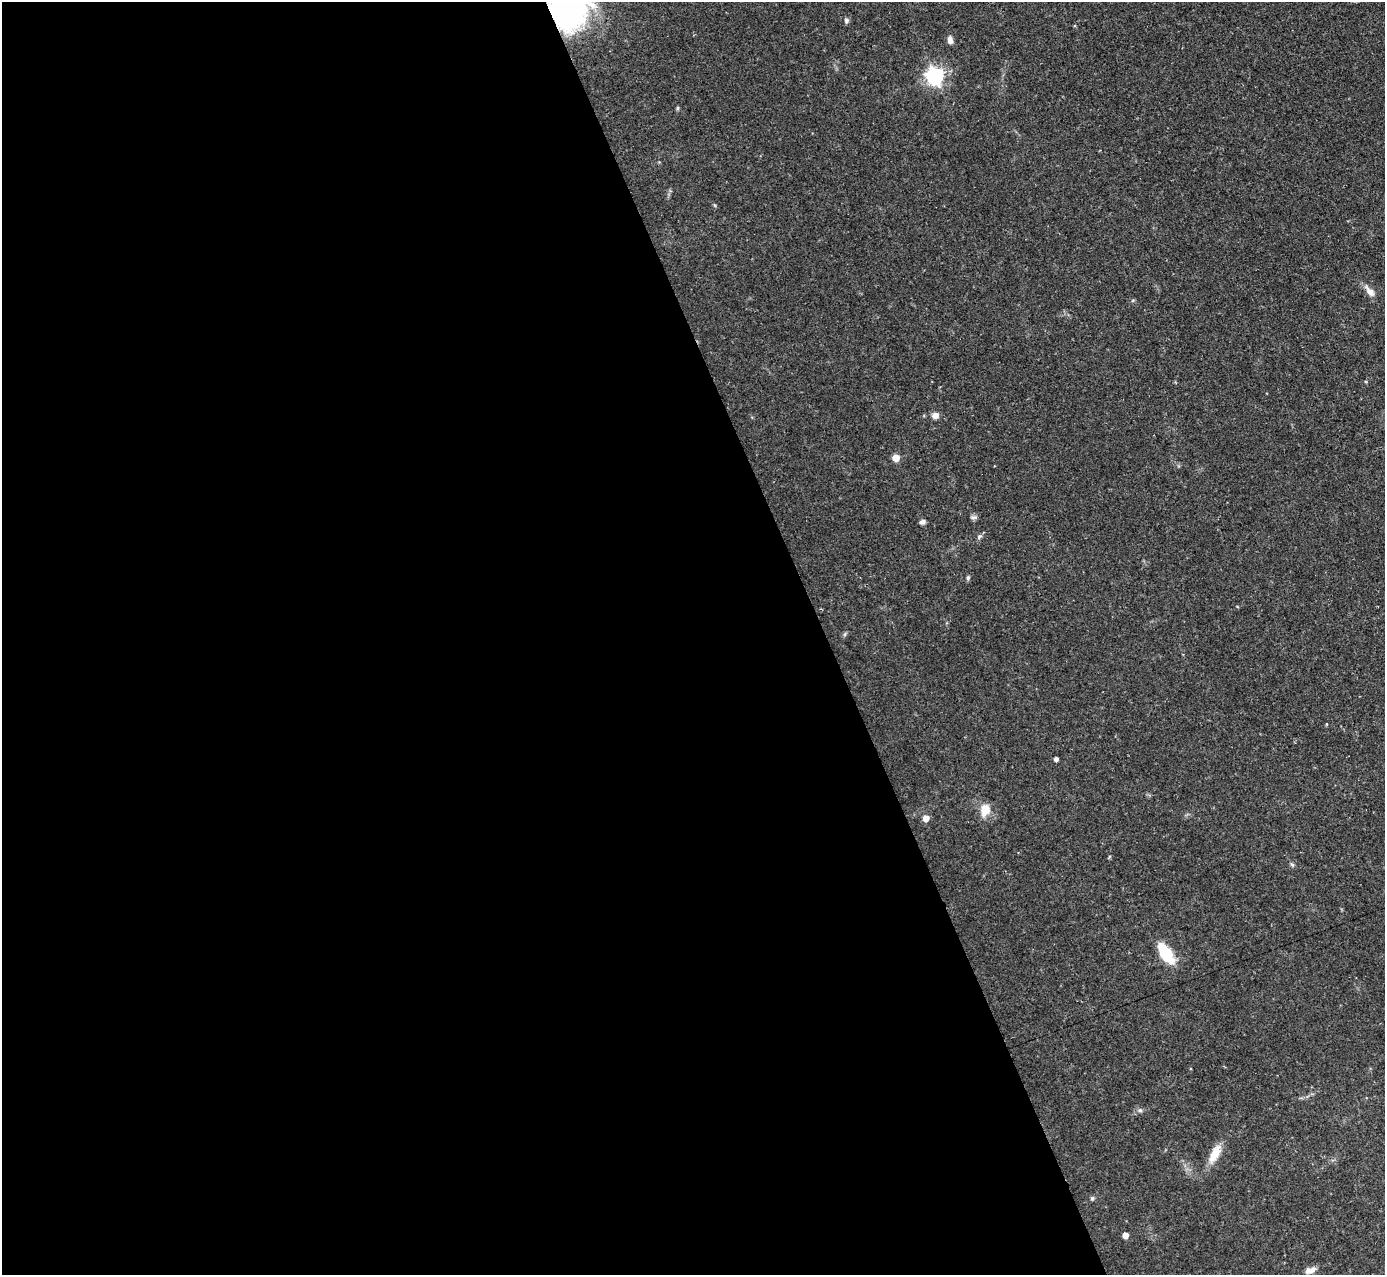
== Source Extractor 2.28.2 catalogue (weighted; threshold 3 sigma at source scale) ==
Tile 9 of 4 x 4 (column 1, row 3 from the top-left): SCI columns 1-1383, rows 1419-2691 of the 5533 x 5515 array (HDU 1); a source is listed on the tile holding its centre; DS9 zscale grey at full resolution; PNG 1387 x 1277 px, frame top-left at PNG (2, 2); no overlay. Shown black and unused: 60% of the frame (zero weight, under 2 of 3 exposures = <1% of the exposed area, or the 3 px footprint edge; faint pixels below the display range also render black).
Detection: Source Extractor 2.28.2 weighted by HDU 2 'WHT'; one run over the whole footprint, this tile lists its part. Background 0.121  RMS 0.0064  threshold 0.0289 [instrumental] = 3 sigma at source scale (4.5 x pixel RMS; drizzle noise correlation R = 1.50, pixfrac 1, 0.05/0.05 arcsec/px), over >= 5 px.
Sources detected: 24; all 24 listed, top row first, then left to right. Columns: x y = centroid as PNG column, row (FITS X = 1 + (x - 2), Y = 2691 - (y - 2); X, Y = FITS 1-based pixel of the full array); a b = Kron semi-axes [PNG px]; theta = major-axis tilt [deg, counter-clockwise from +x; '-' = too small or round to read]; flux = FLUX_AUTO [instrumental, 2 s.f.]
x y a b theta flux
568 10 44 41 -66 150
846 21 7 6 - 1.6
950 40 9 6 -80 3.2
935 76 7 7 - 250
677 108 5 4 - 0.91
714 205 6 3 -69 0.74
1370 292 17 8 -47 5.2
935 415 8 7 - 3.7
896 458 5 5 - 12
974 517 10 5 1 1.6
923 522 7 5 17 1.9
979 536 8 5 48 1.6
968 578 6 4 69 1.1
845 634 6 4 71 0.97
1056 759 4 4 - 2.4
985 809 11 9 81 11
926 818 5 5 - 7.4
1292 865 7 5 -52 1.2
1166 953 22 11 -56 24
1140 1110 7 6 - 1.6
1215 1154 24 10 61 12
1092 1198 6 5 - 1.1
1125 1235 5 4 - 6.3
1310 1270 14 7 20 4.6
Overlapping masked pixels (flux is a lower limit): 1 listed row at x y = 568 10
Isophote crosses this tile's border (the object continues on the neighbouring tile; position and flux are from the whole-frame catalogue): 1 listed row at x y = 568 10